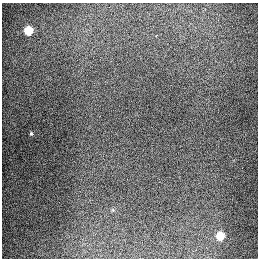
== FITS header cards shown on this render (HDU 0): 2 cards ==
NAXIS1  =                  256
NAXIS2  =                  256

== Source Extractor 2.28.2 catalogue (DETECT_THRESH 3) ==
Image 256 x 256 px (HDU 0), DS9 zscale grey, 1 PNG px = 1 image px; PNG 260 x 260 px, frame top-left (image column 1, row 256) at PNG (2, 3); no overlay
Background 1330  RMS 28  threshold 83.3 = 3 sigma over >= 5 px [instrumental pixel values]
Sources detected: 3; all 3 listed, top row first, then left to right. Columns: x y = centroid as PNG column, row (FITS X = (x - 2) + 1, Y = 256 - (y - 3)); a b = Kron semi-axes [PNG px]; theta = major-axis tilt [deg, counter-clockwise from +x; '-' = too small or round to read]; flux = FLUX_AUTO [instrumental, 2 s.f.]
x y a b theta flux
28 30 6 5 - 91000
31 133 4 3 - 2300
220 235 6 5 - 66000